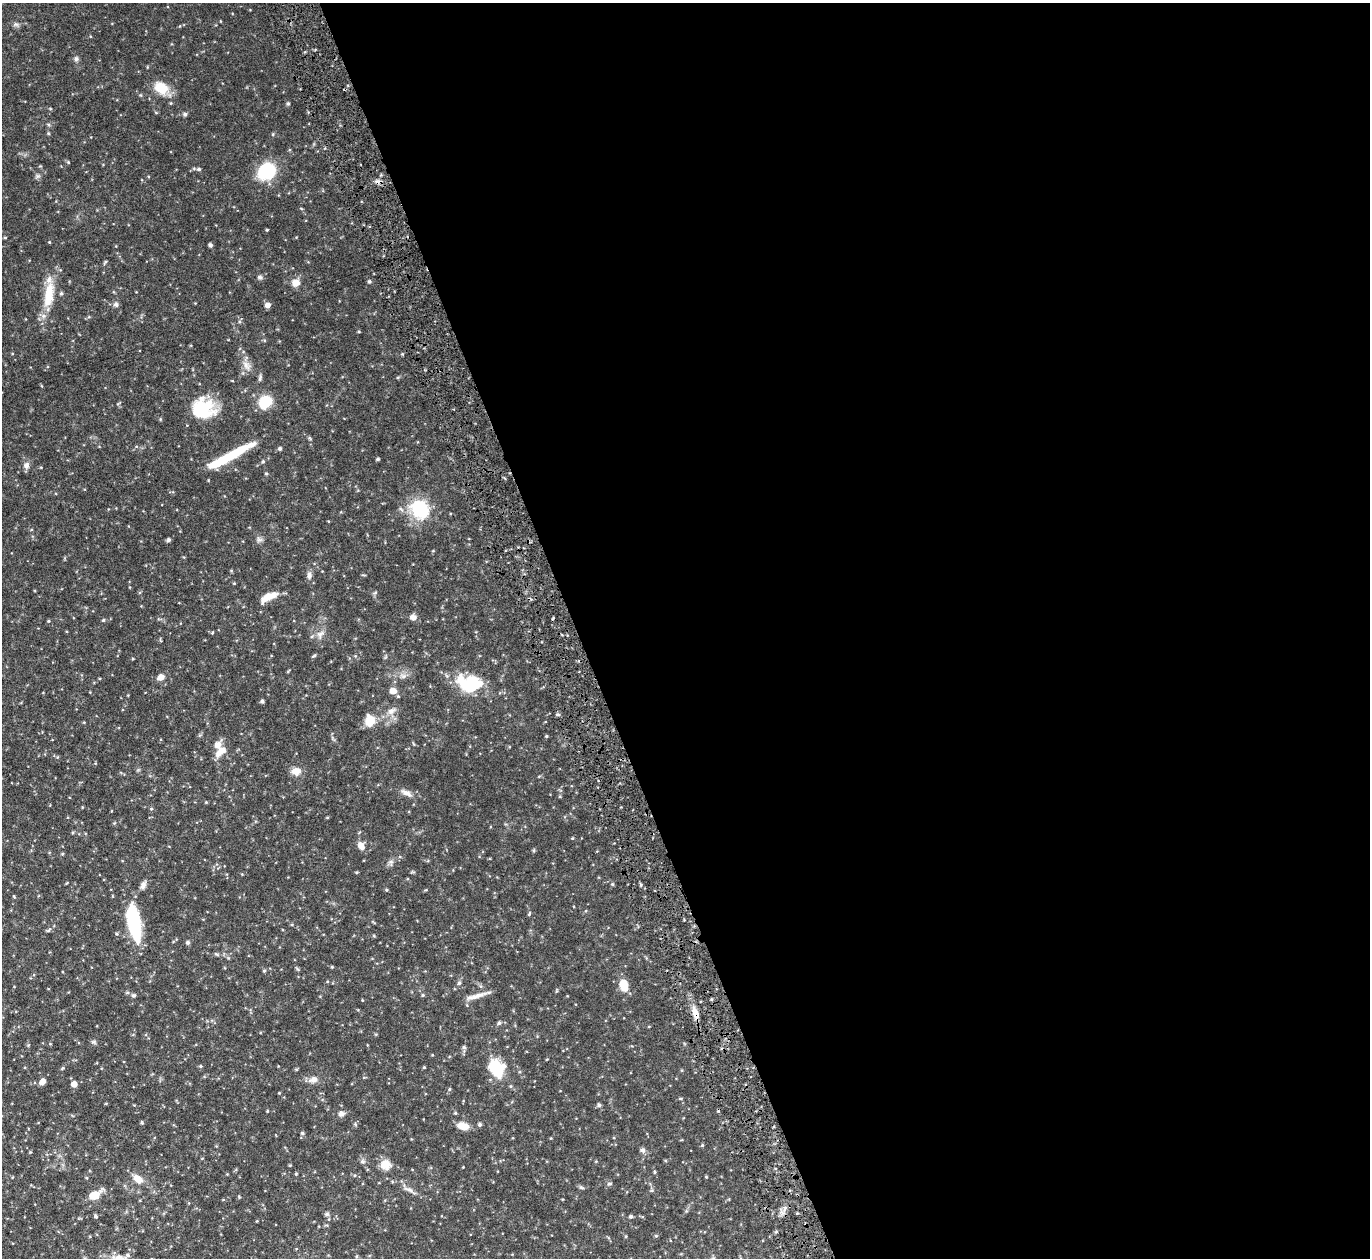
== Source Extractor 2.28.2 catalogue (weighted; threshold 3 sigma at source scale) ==
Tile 8 of 4 x 4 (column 4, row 2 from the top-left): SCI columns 4161-5528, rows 2817-4072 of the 5533 x 5491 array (HDU 1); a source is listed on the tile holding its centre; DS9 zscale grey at full resolution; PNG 1372 x 1260 px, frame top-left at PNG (2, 3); no overlay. Shown black and unused: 58% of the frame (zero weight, under 5 of 9 exposures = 3% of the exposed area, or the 3 px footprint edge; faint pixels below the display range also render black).
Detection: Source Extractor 2.28.2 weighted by HDU 2 'WHT'; one run over the whole footprint, this tile lists its part. Background 0.099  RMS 0.0037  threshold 0.0152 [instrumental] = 3 sigma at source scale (4.09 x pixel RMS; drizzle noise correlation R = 1.36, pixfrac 0.8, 0.05/0.05 arcsec/px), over >= 5 px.
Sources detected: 153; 3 inside a brighter object's white glare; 1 cosmic-ray / hot-pixel residue — not listed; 4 inside a brighter listed object's ellipse — not listed separately; the other 145 listed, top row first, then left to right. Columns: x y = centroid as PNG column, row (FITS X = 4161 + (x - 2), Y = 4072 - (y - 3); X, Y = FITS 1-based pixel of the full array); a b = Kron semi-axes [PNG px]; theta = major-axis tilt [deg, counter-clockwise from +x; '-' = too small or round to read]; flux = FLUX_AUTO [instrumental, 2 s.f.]
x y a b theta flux
16 24 7 6 - 0.82
76 59 7 6 - 0.8
161 88 20 15 -35 6.9
288 104 5 4 - 0.54
50 109 4 4 - 0.32
185 114 6 5 - 0.61
48 133 5 3 - 0.36
273 134 5 4 - 0.38
68 162 5 4 - 0.33
199 169 5 4 - 0.59
266 171 20 16 34 16
37 176 7 6 - 0.71
267 230 4 3 - 0.34
5 238 5 3 - 0.34
49 242 4 3 - 0.29
210 245 5 4 - 0.69
105 262 7 3 54 0.43
260 277 7 6 - 0.84
369 281 5 5 - 0.59
296 283 12 10 14 2.5
49 295 39 13 81 10
116 304 8 7 - 0.93
267 305 5 5 - 1.9
359 332 4 3 - 0.32
246 365 14 9 -53 2.6
260 378 10 5 79 0.81
265 402 13 11 37 10
203 409 26 22 1 17
160 419 5 3 - 0.31
310 438 8 3 -45 0.45
280 448 5 5 - 0.58
232 455 58 8 29 15
378 459 4 3 - 0.53
263 461 5 4 - 0.52
26 465 9 8 - 1.5
266 474 5 4 - 0.44
419 509 14 11 -47 27
169 540 4 4 - 0.74
259 540 8 7 - 1
309 575 12 6 86 1.4
234 583 4 4 - 0.28
375 592 6 4 4 0.46
268 597 23 8 28 4.7
413 617 7 6 - 1.8
103 620 4 4 - 0.46
49 621 4 4 - 0.35
320 634 13 9 42 2.1
160 640 6 3 -70 0.33
314 655 6 4 39 0.48
133 659 4 3 - 0.29
403 676 10 7 -2 1.5
161 677 8 6 35 2.3
475 686 43 22 -10 15
393 691 8 7 - 2.5
262 701 4 4 - 0.7
391 711 13 8 32 2.1
557 714 6 4 0 0.62
370 721 12 10 -89 5.4
84 722 4 3 - 0.26
546 736 4 4 - 0.34
222 750 12 8 6 2.4
296 771 11 9 -1 3.1
406 793 16 7 -28 2.1
206 802 4 4 - 0.3
151 809 4 4 - 0.41
327 817 4 3 - 0.26
114 823 5 4 - 0.33
73 832 4 4 - 0.39
572 838 4 4 - 0.31
361 846 10 7 -60 2.2
534 850 5 4 - 0.41
62 854 5 3 - 0.32
391 862 10 7 -86 1
357 872 4 3 - 0.34
612 884 5 4 - 0.4
143 885 11 6 62 1.4
387 890 4 4 - 0.37
529 914 6 3 55 0.35
134 922 34 13 -80 26
49 930 10 4 42 0.72
374 936 5 3 - 0.32
188 942 5 5 - 0.67
216 954 6 4 -43 0.43
332 967 3 3 - 0.39
264 971 4 4 - 0.4
459 983 6 5 - 0.77
624 985 14 9 -77 5.5
557 991 7 3 71 0.34
133 995 6 5 - 0.66
423 995 5 4 - 0.45
477 996 29 5 16 2.7
362 1000 4 3 - 0.23
695 1013 18 7 -72 3.2
499 1023 5 5 - 0.71
94 1042 7 5 -24 0.61
464 1047 6 5 - 0.55
432 1055 4 3 - 0.26
547 1059 4 3 - 0.24
201 1066 5 4 - 0.41
424 1067 3 3 - 0.35
62 1068 5 4 - 0.39
496 1068 15 12 -53 16
296 1069 6 3 -18 0.32
313 1080 14 9 14 2.1
42 1081 8 6 49 2
74 1084 6 6 - 1.9
449 1089 5 3 - 0.39
279 1093 3 3 - 0.27
680 1098 6 3 8 0.35
134 1105 4 3 - 0.23
599 1105 5 5 - 0.77
267 1111 3 3 - 0.3
455 1113 4 4 - 0.4
341 1114 8 7 - 1.4
142 1122 6 4 -62 0.39
355 1124 6 3 -71 0.39
480 1124 5 5 - 0.65
463 1126 11 7 -14 4.5
302 1133 5 4 - 0.52
551 1138 4 3 - 0.25
702 1145 4 4 - 0.38
642 1150 7 7 - 0.92
30 1152 4 4 - 0.3
362 1161 6 6 - 0.85
385 1164 13 12 - 3.8
290 1165 4 3 - 0.29
655 1172 5 3 - 0.36
296 1174 4 4 - 0.31
706 1177 5 3 - 0.26
87 1178 5 3 - 0.31
138 1179 14 9 -39 3.5
609 1184 7 4 6 0.53
581 1187 8 4 -34 0.57
409 1189 15 6 -21 1.6
94 1195 14 8 30 5.7
239 1197 5 4 - 0.31
223 1199 4 3 - 0.26
327 1214 6 6 - 0.79
95 1216 5 4 - 0.58
631 1216 5 4 - 0.62
257 1221 4 3 - 0.26
776 1232 5 3 - 0.39
656 1236 5 4 - 0.39
357 1256 5 3 - 0.3
119 1258 27 12 -7 5.1
Overlapping masked pixels (flux is a lower limit): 1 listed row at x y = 695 1013
Isophote crosses this tile's border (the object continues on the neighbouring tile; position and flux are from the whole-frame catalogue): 1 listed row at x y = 119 1258
Unlisted compact peaks at least as high as the median listed source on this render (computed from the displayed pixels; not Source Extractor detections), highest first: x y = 641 885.